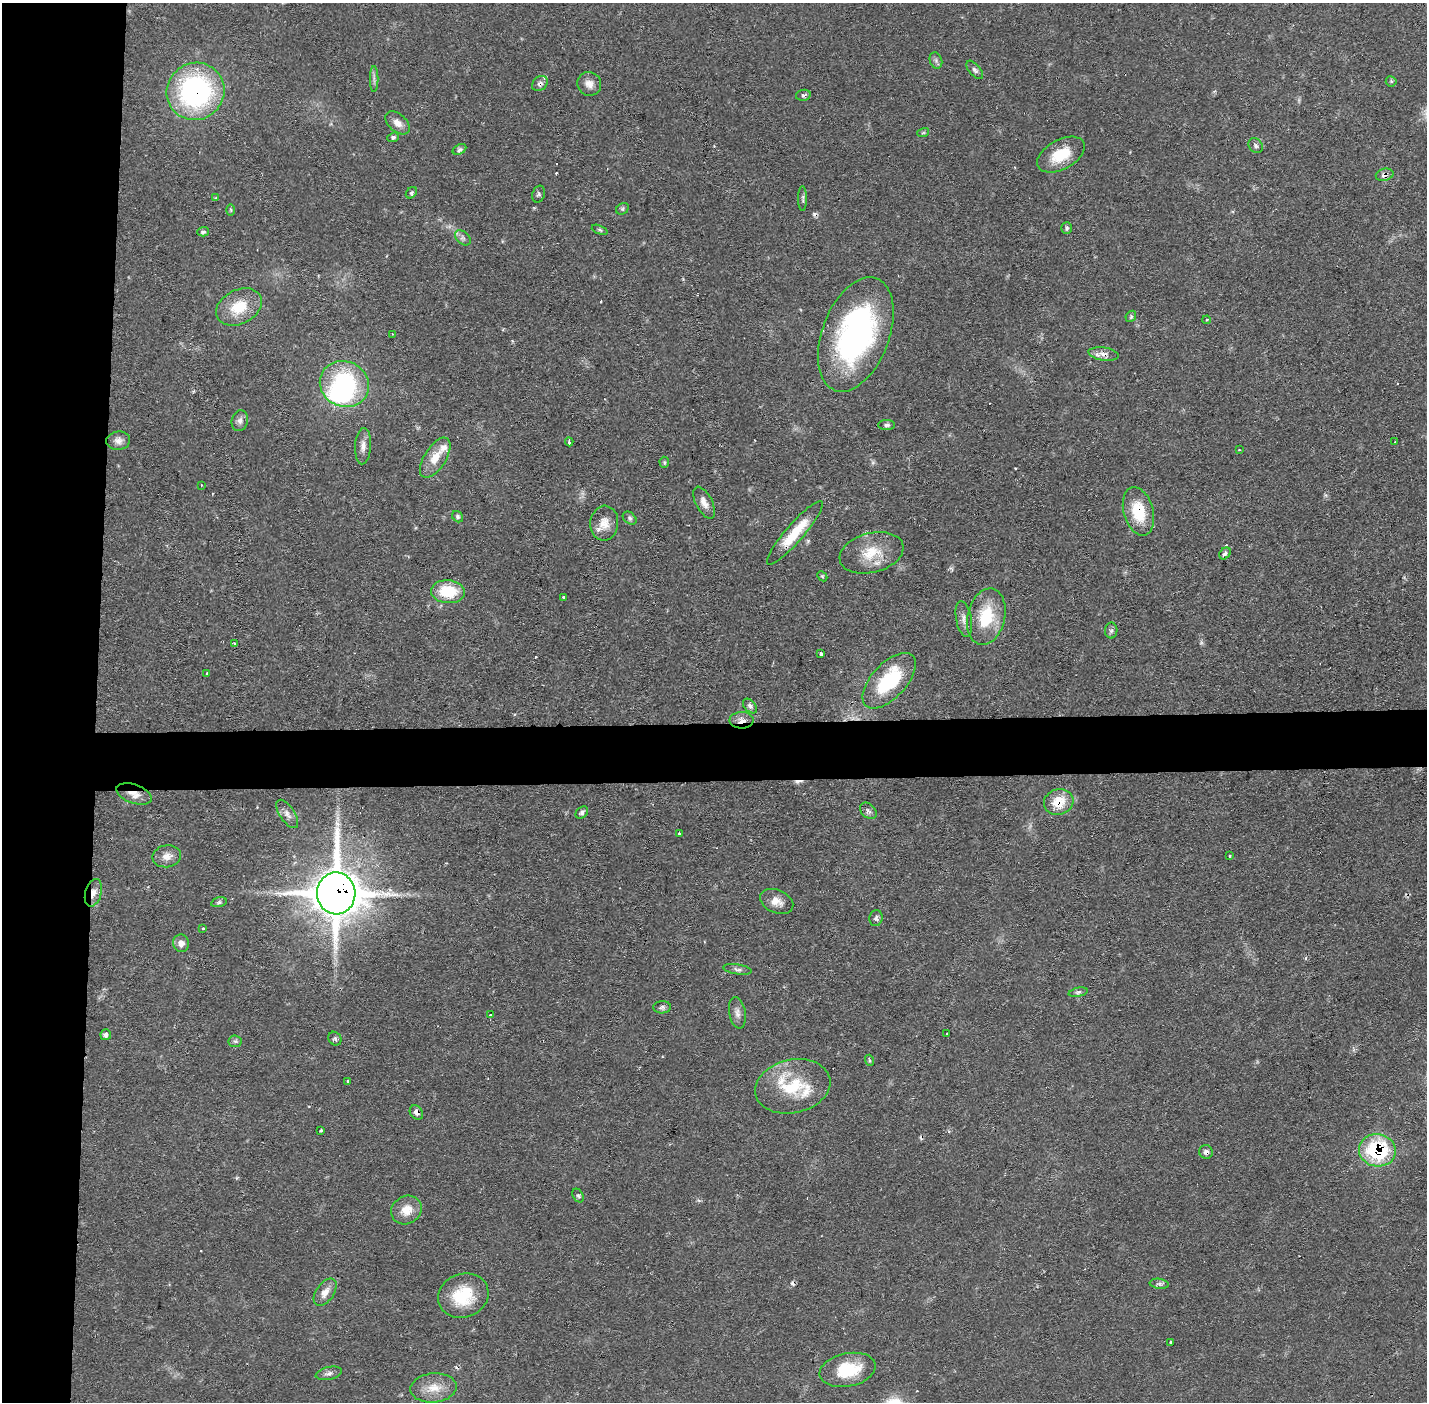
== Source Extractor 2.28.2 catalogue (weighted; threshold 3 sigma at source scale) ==
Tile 4 of 3 x 3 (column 1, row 2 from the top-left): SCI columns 1-1425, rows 1452-2851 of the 4275 x 4309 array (HDU 1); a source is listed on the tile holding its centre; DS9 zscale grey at full resolution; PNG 1429 x 1404 px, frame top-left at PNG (2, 3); each listed source drawn as its Kron ellipse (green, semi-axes under 4 px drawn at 4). Shown black and unused: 11% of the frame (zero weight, under 2 of 3 exposures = <1% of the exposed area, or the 3 px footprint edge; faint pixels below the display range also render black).
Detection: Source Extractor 2.28.2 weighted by HDU 2 'WHT'; one run over the whole footprint, this tile lists its part. Background 0.0702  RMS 0.0062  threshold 0.0277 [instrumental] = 3 sigma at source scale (4.5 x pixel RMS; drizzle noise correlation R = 1.50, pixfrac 1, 0.05/0.05 arcsec/px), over >= 5 px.
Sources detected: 116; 1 inside a brighter object's white glare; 9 cosmic-ray / hot-pixel residue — neither listed nor drawn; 4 inside a brighter listed object's ellipse — not listed separately; the other 102 listed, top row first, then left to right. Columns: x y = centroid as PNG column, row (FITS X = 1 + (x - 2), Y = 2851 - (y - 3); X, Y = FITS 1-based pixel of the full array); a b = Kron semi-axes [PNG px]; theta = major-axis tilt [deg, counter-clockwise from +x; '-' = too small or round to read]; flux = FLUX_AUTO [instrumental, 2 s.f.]
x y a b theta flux
936 60 8 6 -70 1.7
975 70 11 5 -49 2
374 79 13 3 90 1.7
1391 81 5 5 - 1
540 84 8 6 42 2.3
589 84 12 11 - 4.8
195 91 29 28 - 130
803 95 7 5 11 1.4
397 123 14 9 -42 5
923 133 6 4 18 0.79
393 137 6 4 19 1.5
1256 146 8 6 -49 1.7
459 149 7 5 29 1.8
1061 155 26 14 29 18
1385 175 9 6 14 2.9
411 193 6 4 46 1.1
538 194 9 6 73 1.4
216 198 4 4 - 0.74
803 198 12 4 -90 1.5
622 209 7 5 37 1.1
231 210 6 4 -90 0.77
1067 228 6 5 - 1.3
600 230 8 4 -22 1
203 232 6 5 - 1.4
463 238 9 6 -42 1.9
239 307 24 17 26 19
1131 316 6 4 48 1.2
1207 320 4 3 - 0.77
393 334 2 2 - 0.48
856 334 60 33 69 160
1104 354 15 6 -8 4.2
344 384 25 22 -27 71
240 421 10 8 76 2.7
886 425 8 5 0 1.9
118 441 12 9 5 3.8
569 442 4 2 - 1.7
1395 442 2 2 - 0.56
363 446 18 8 86 4.4
1239 450 3 2 - 0.43
435 458 23 10 58 11
664 462 5 5 - 0.97
201 485 3 2 - 0.52
704 503 17 8 -63 5
1138 511 25 14 -75 23
458 517 6 5 - 1.3
630 518 8 5 -42 1.5
604 523 17 14 85 7.8
795 533 41 9 49 21
871 553 33 19 15 19
1225 553 6 5 - 1.9
822 576 6 4 -44 0.81
448 592 17 11 -4 23
564 597 3 2 - 0.61
986 617 28 18 77 27
964 619 18 7 -79 4.3
1111 631 8 6 89 1.8
234 644 3 2 - 1.2
821 654 3 3 - 1.4
207 673 3 3 - 0.68
889 681 34 17 47 45
750 706 8 5 -47 2
742 720 12 8 2 4.4
134 794 18 9 -19 6.9
1059 802 15 13 19 14
868 811 9 7 -44 2.2
582 812 7 5 42 1.6
287 814 16 7 -56 3.9
679 834 3 3 - 9.7
167 856 14 11 9 5.7
1230 856 3 2 - 0.55
93 893 14 8 74 4.9
336 893 21 19 -86 2300
777 901 17 11 -23 6.4
219 902 8 4 14 1.3
876 918 8 6 79 1.8
203 928 3 3 - 1.5
181 943 9 8 - 4.6
738 969 14 5 -9 2.3
1078 992 9 4 11 1.5
662 1007 9 6 3 1.8
737 1013 16 8 -80 3.6
490 1015 3 3 - 1.8
947 1033 3 2 - 0.47
106 1035 5 5 - 2
335 1039 7 6 - 1.5
235 1041 6 6 - 1.4
869 1060 6 3 -72 0.95
348 1081 3 3 - 1.5
793 1086 38 26 13 32
416 1112 8 6 -55 2.9
321 1130 3 3 - 0.79
1377 1150 18 16 -11 57
1206 1152 7 6 - 2.3
578 1196 7 5 -62 1.3
406 1210 16 13 32 9.3
1159 1284 9 5 -6 1.7
325 1292 15 9 55 5.6
463 1296 26 21 20 27
1170 1342 3 3 - 0.85
848 1370 28 16 12 29
329 1373 13 6 12 2.6
434 1388 23 14 5 12
Overlapping masked pixels (flux is a lower limit): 13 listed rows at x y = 540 84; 195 91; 1385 175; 1104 354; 1138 511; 742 720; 134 794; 1059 802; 93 893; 336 893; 416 1112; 1377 1150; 1206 1152